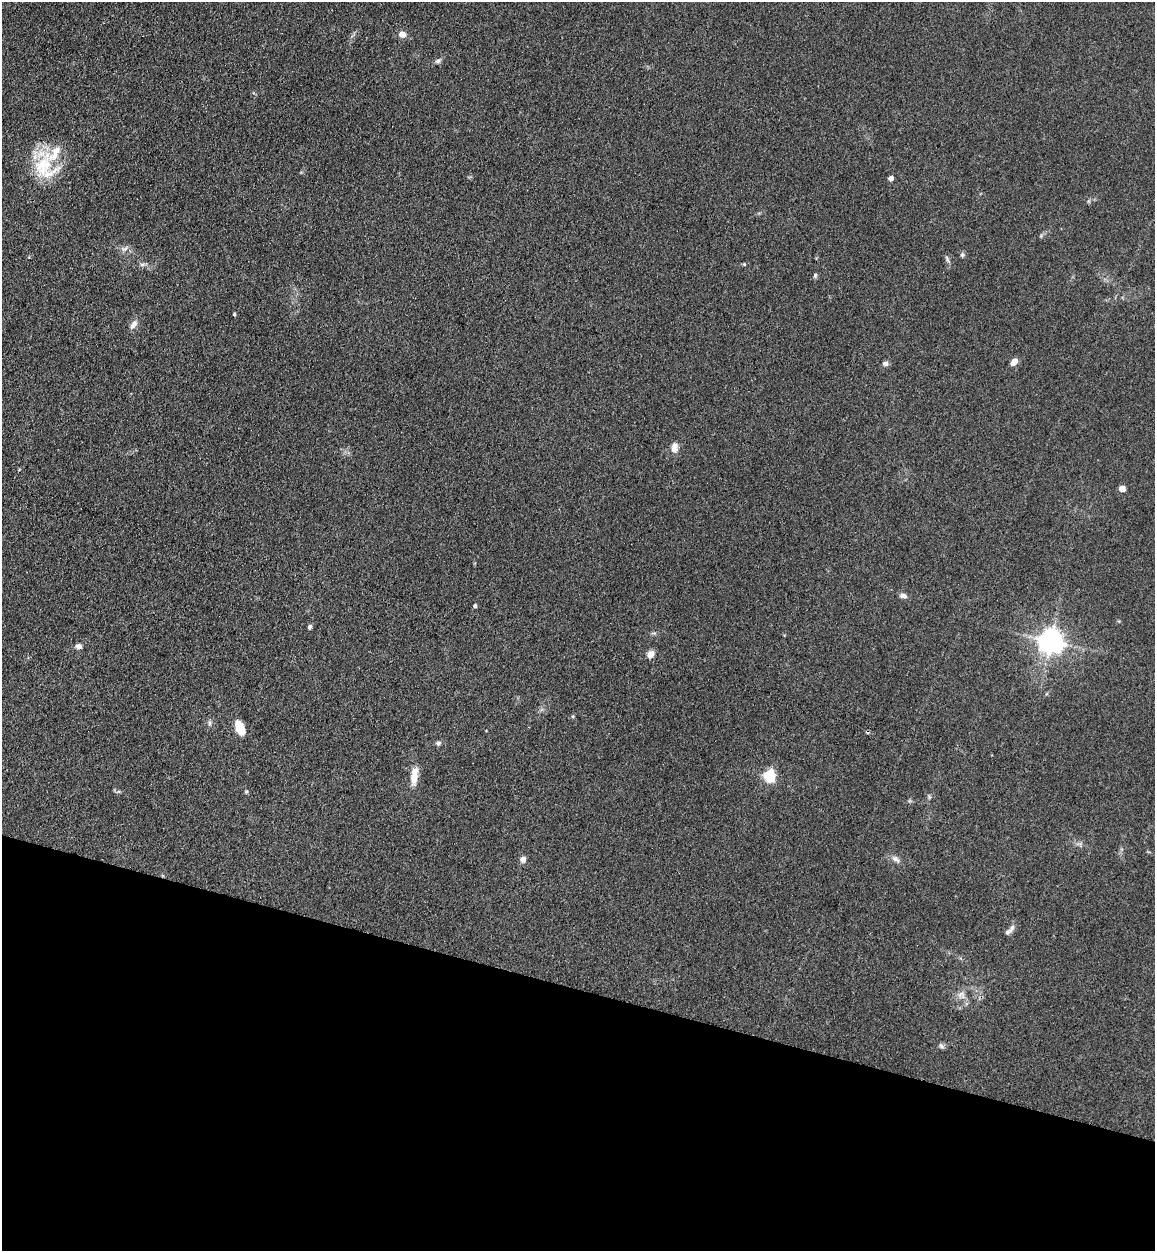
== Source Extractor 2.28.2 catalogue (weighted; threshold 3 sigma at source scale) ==
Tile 15 of 4 x 4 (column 3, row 4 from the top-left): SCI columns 2665-3817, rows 36-1284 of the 5209 x 5064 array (HDU 1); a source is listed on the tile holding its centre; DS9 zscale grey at full resolution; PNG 1157 x 1253 px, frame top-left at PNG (2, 2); no overlay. Shown black and unused: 21% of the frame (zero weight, under 3 of 4 exposures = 6% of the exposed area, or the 3 px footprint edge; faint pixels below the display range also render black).
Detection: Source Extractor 2.28.2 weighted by HDU 2 'WHT'; one run over the whole footprint, this tile lists its part. Background 0.135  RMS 0.0077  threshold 0.0348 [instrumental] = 3 sigma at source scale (4.5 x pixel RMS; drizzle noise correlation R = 1.50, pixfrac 1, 0.05/0.05 arcsec/px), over >= 5 px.
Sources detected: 36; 1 cosmic-ray / hot-pixel residue — not listed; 2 inside a brighter listed object's ellipse — not listed separately; the other 33 listed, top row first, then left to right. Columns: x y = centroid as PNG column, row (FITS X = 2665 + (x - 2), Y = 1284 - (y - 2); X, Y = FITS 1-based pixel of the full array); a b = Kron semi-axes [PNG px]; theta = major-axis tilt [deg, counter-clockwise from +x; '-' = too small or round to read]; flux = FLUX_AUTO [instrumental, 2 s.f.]
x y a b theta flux
402 34 8 8 - 4.5
438 61 8 5 20 1.9
43 166 39 25 90 38
891 178 4 4 - 3.8
124 249 12 7 15 3.3
962 255 6 5 - 1.4
947 259 12 3 -61 1.6
744 264 4 4 - 0.71
142 265 7 4 1 1.6
815 275 6 5 - 1.2
234 314 3 3 - 0.96
133 324 13 7 57 4
1014 362 9 5 49 5.4
885 363 8 6 2 2.2
674 448 13 8 85 5.3
1122 489 5 4 - 8.9
903 596 9 6 -11 2.9
475 606 4 4 - 1.8
309 627 5 4 - 2
1051 642 8 8 - 770
79 646 7 7 - 3
650 654 10 9 - 4.1
209 723 7 4 -89 1.4
240 728 17 9 -68 11
438 743 7 6 - 1.8
414 776 21 8 81 11
769 776 6 5 - 91
246 792 5 4 - 0.97
523 859 7 6 - 3.6
895 859 11 7 -32 3.4
1011 929 16 5 60 2.6
960 994 11 8 5 4
941 1046 9 6 -45 1.8